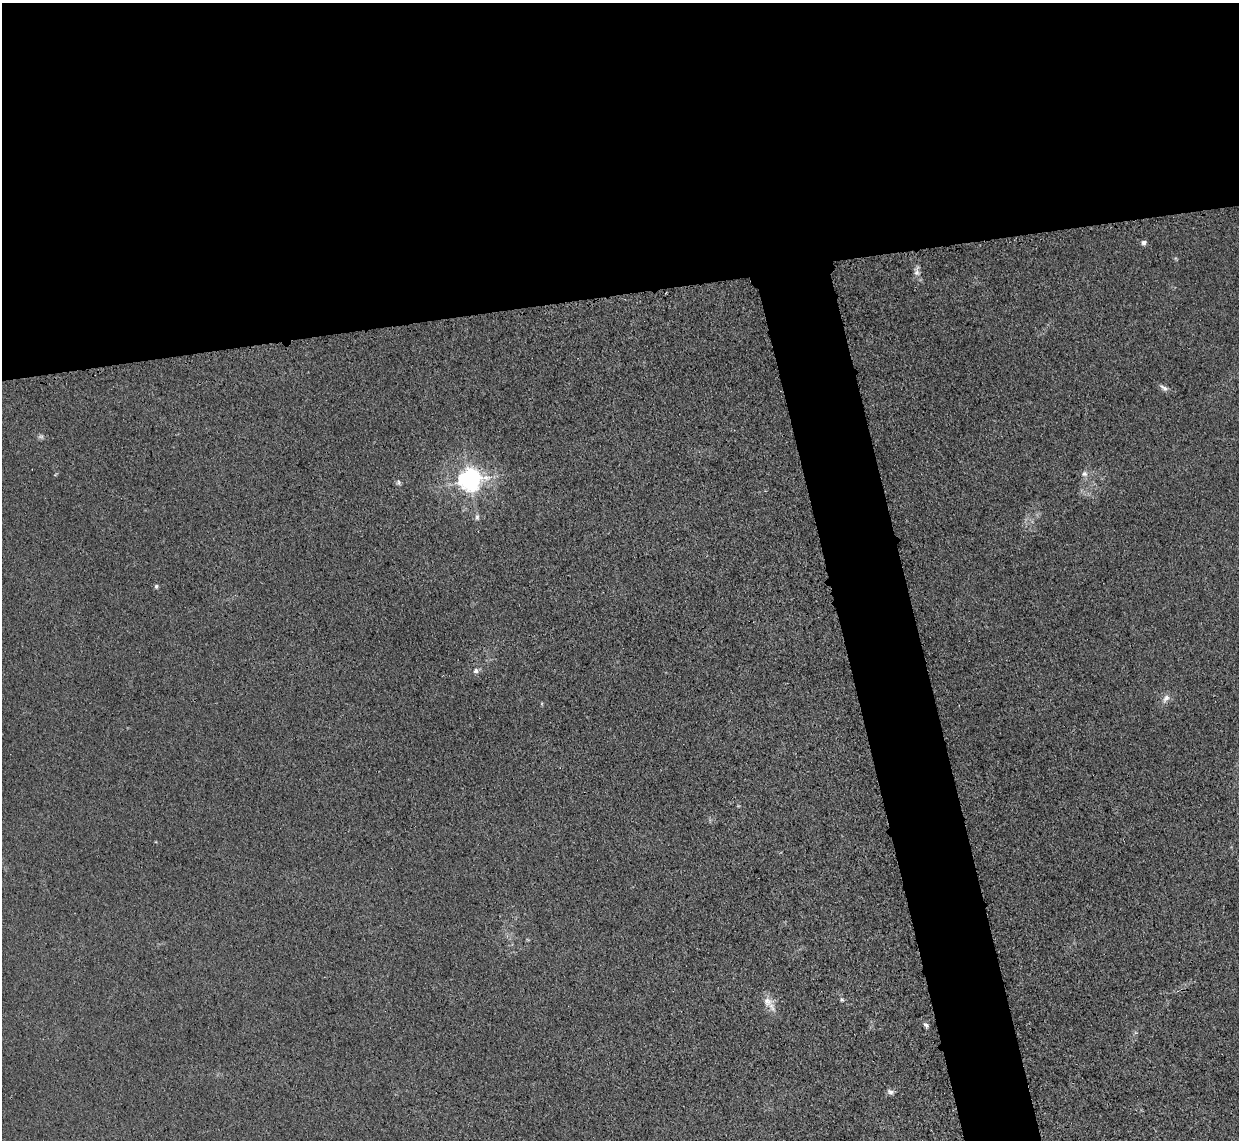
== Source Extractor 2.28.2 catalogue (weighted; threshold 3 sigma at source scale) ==
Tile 2 of 4 x 4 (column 2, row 1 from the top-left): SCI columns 1265-2501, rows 3570-4707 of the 5002 x 4979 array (HDU 1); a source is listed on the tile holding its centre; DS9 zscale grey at full resolution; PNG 1241 x 1142 px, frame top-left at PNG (2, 3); no overlay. Shown black and unused: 30% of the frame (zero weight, under 3 of 4 exposures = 3% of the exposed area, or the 3 px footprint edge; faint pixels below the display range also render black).
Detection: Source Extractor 2.28.2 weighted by HDU 2 'WHT'; one run over the whole footprint, this tile lists its part. Background 0.0232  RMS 0.004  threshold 0.018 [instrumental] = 3 sigma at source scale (4.5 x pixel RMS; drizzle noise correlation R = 1.50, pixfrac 1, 0.05/0.05 arcsec/px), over >= 5 px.
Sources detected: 15; all 15 listed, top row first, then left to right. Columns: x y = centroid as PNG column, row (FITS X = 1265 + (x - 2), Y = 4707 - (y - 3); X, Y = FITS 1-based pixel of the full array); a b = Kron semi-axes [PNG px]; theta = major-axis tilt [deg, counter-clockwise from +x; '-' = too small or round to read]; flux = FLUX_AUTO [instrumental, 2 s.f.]
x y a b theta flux
1144 243 6 5 - 1.3
917 271 16 8 89 2.4
1164 388 15 6 -32 1.6
41 437 9 5 -12 1
1084 474 9 7 5 1.7
469 480 8 7 - 310
399 482 7 6 - 0.85
477 517 8 5 90 1.1
156 586 6 5 - 0.76
476 671 8 7 - 1.3
1166 698 14 8 59 2.4
842 999 6 5 - 0.71
767 1001 15 12 -5 4.2
926 1025 8 5 -58 1.1
890 1092 9 7 -32 1.3